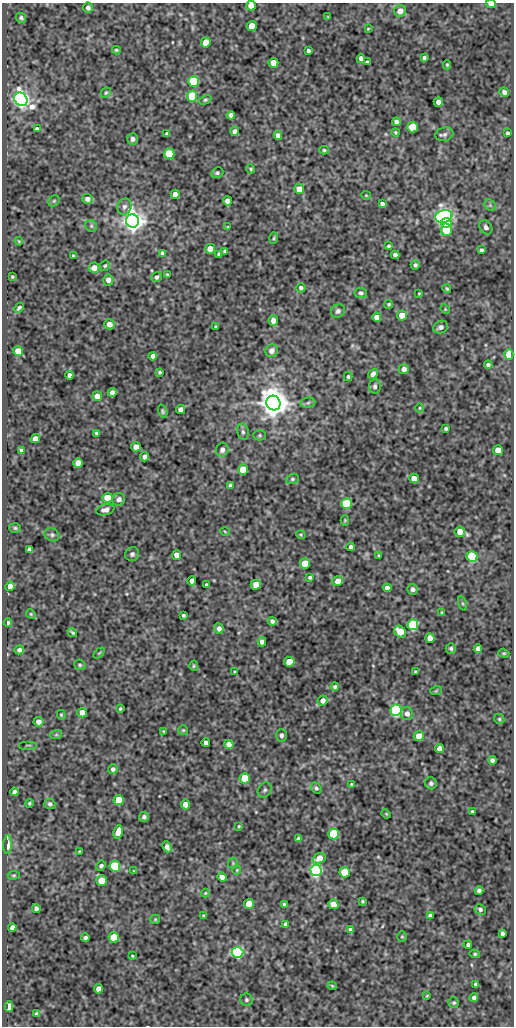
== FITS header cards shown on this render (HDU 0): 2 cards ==
NAXIS1  =                  512
NAXIS2  =                 1024

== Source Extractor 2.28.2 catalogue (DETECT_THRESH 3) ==
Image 512 x 1024 px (HDU 0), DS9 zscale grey, 1 PNG px = 1 image px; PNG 516 x 1028 px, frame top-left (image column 1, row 1024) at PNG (2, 3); each listed source drawn as its Kron ellipse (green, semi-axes under 4 px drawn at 4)
Background 76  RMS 0.49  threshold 1.48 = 3 sigma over >= 5 px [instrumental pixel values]
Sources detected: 248; all 248 listed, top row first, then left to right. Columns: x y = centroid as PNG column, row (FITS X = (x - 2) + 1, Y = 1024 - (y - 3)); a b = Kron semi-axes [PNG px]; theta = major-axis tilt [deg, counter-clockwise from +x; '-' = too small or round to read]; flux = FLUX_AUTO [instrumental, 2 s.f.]
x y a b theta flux
491 4 5 3 - 200
251 6 5 5 - 430
88 8 5 5 - 110
400 11 6 6 - 270
328 17 4 4 - 32
21 18 5 4 - 68
252 26 5 5 - 490
368 29 3 3 - 30
206 42 5 5 - 500
116 50 4 3 - 48
308 51 4 3 - 79
361 58 4 4 - 130
424 58 4 3 - 65
367 62 4 3 - 58
273 63 5 5 - 450
447 65 4 4 - 43
193 81 5 5 - 2000
504 92 5 4 - 110
106 93 5 4 - 50
192 96 5 5 - 1800
21 99 7 6 - 19000
205 100 6 4 28 54
438 102 5 4 - 160
231 115 4 4 - 130
396 122 4 4 - 94
413 127 5 5 - 1600
37 129 4 4 - 88
235 131 4 4 - 130
395 132 4 3 - 40
507 133 4 3 - 54
167 134 4 4 - 65
444 134 9 6 14 100
278 135 5 4 - 160
133 139 6 5 - 110
324 150 5 3 - 46
169 154 5 5 - 1600
251 169 5 4 - 46
217 173 6 5 - 75
299 189 5 5 - 400
175 194 4 4 - 140
366 195 4 4 - 33
87 199 5 5 - 140
54 201 6 5 - 47
227 201 4 4 - 140
382 204 4 4 - 90
490 205 6 5 - 59
124 207 8 7 - 120
444 216 8 6 16 15000
133 221 7 6 - 31000
446 223 5 4 - 1400
91 226 6 5 - 60
228 227 4 3 - 26
486 227 7 6 - 120
446 230 6 5 - 1300
274 238 5 3 - 41
19 241 4 3 - 36
389 246 3 3 - 47
210 249 5 5 - 320
481 250 4 3 - 61
225 251 4 3 - 63
162 253 4 4 - 87
219 254 4 4 - 83
395 255 4 4 - 120
73 256 3 3 - 56
415 265 5 4 - 71
105 266 5 5 - 53
94 268 5 5 - 230
167 274 3 2 - 35
12 277 3 3 - 39
157 277 5 4 - 87
108 280 5 5 - 170
301 288 5 4 - 82
447 289 5 4 - 49
361 293 6 5 - 82
419 293 3 3 - 30
389 304 4 4 - 49
19 308 6 3 44 70
445 309 5 4 - 35
338 311 7 6 - 90
402 315 5 5 - 570
377 317 4 4 - 240
273 321 5 5 - 210
109 324 5 5 - 220
216 326 3 3 - 39
441 327 7 6 - 130
18 351 5 5 - 520
272 351 6 6 - 210
509 354 5 4 - 830
153 356 4 4 - 140
488 365 4 4 - 69
404 369 5 5 - 140
160 372 3 3 - 42
373 374 5 4 - 150
69 375 4 4 - 110
348 377 4 3 - 53
375 386 7 6 - 90
112 392 4 4 - 140
97 396 5 4 - 270
273 403 7 7 - 59000
308 403 7 5 9 65
419 408 5 3 - 32
181 409 4 4 - 160
163 411 7 4 -70 53
446 428 3 3 - 53
243 432 8 5 -80 93
97 433 4 3 - 73
259 435 6 5 - 50
35 438 5 4 - 210
136 447 5 4 - 270
222 450 7 6 - 150
498 450 5 5 - 330
21 451 4 3 - 80
145 457 4 4 - 150
78 463 5 5 - 240
243 470 5 5 - 740
414 478 5 4 - 380
292 479 6 5 - 61
230 486 4 4 - 76
107 498 5 5 - 620
119 499 6 6 - 160
346 503 5 5 - 2200
105 510 9 5 12 170
345 520 5 4 - 39
15 528 6 5 - 53
225 532 5 3 - 28
460 532 5 5 - 290
52 535 8 6 -25 84
301 535 5 3 - 35
351 547 4 4 - 92
29 549 4 4 - 75
132 554 7 6 - 92
177 555 5 4 - 250
379 556 4 3 - 40
472 557 5 5 - 4000
305 564 5 5 - 920
310 577 3 3 - 58
192 581 4 4 - 170
338 581 5 5 - 270
206 585 3 3 - 40
256 585 5 5 - 310
10 586 5 4 - 250
387 588 4 4 - 130
413 589 5 5 - 93
462 603 7 3 -71 47
442 613 4 3 - 38
31 614 5 4 - 40
183 615 3 3 - 55
272 621 4 4 - 100
8 622 4 3 - 52
413 625 5 5 - 3900
219 628 5 5 - 140
72 632 5 3 - 50
400 632 6 5 - 730
430 638 5 4 - 260
262 642 4 4 - 130
451 648 5 5 - 67
478 649 4 4 - 160
19 650 5 4 - 110
99 653 6 4 44 40
504 653 5 4 - 43
289 662 5 5 - 840
80 665 5 5 - 56
194 666 5 4 - 44
235 672 3 2 - 31
416 672 4 3 - 62
335 687 4 3 - 62
436 691 6 3 19 33
323 701 5 4 - 140
120 709 4 3 - 43
396 710 6 5 - 6400
82 713 5 4 - 270
407 714 6 6 - 170
61 715 5 4 - 40
499 719 5 4 - 49
38 722 5 4 - 180
183 730 5 5 - 43
163 731 3 2 - 27
56 735 6 4 18 44
281 735 6 5 - 110
419 736 5 5 - 380
206 743 4 4 - 130
229 744 5 4 - 200
28 745 9 2 0 31
439 748 5 4 - 190
492 760 4 4 - 110
113 769 5 5 - 97
245 778 5 5 - 1400
431 783 6 5 - 82
351 784 3 2 - 31
316 788 6 5 - 70
265 790 8 6 52 86
14 792 4 4 - 85
119 800 5 5 - 840
29 803 4 4 - 44
50 804 5 5 - 87
185 804 5 4 - 310
472 812 4 3 - 78
386 814 5 4 - 34
144 817 5 5 - 100
239 826 3 3 - 34
118 832 7 4 78 280
334 834 5 5 - 2400
298 838 4 3 - 53
7 845 9 4 86 350
167 847 6 4 -67 130
79 851 3 2 - 27
319 858 7 5 21 510
233 863 5 5 - 39
101 866 5 4 - 69
115 866 5 5 - 2800
237 870 5 4 - 33
316 870 6 5 - 9900
134 871 4 4 - 33
345 872 5 5 - 1400
14 875 6 4 6 41
222 877 5 4 - 210
102 880 5 5 - 580
479 891 4 4 - 100
205 893 4 3 - 33
362 901 3 3 - 44
249 904 5 5 - 860
284 904 4 3 - 46
333 904 5 5 - 340
36 909 4 4 - 93
480 909 6 5 - 81
203 916 3 3 - 43
430 916 4 4 - 83
155 919 5 4 - 39
286 924 4 3 - 88
12 927 4 4 - 140
350 929 4 4 - 74
502 933 4 3 - 78
114 937 5 5 - 1500
402 937 5 5 - 46
85 938 4 4 - 96
468 945 4 4 - 81
237 952 6 5 - 7200
475 954 5 4 - 53
132 956 3 3 - 32
476 984 4 4 - 66
332 986 4 4 - 34
99 989 4 4 - 260
427 996 3 3 - 30
474 997 4 4 - 86
246 1000 6 6 - 66
454 1003 5 5 - 57
9 1006 5 4 - 600
36 1014 3 3 - 53
At the frame edge (FLAGS 8, measured only in part): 2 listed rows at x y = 491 4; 251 6